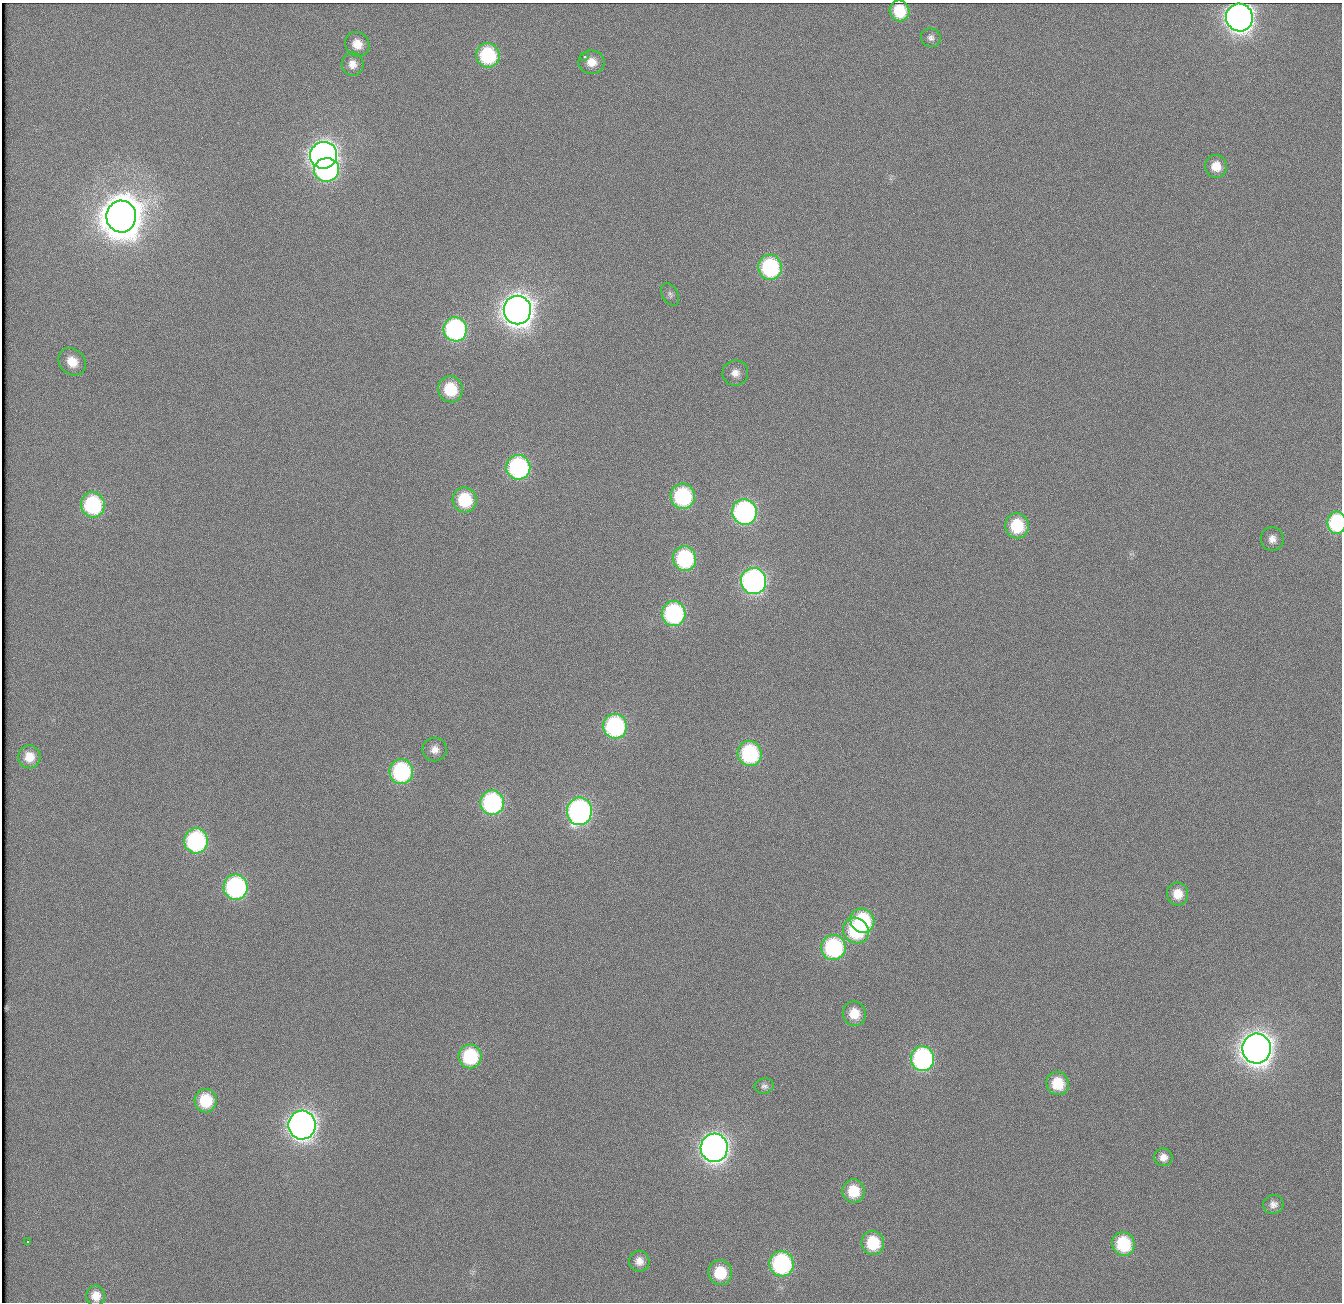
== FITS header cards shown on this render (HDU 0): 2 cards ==
NAXIS1  =                 1340          /
NAXIS2  =                 1300          /

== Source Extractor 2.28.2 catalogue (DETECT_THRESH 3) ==
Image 1340 x 1300 px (HDU 0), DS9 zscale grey, 1 PNG px = 1 image px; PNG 1344 x 1304 px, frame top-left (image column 1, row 1300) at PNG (2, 3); each listed source drawn as its Kron ellipse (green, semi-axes under 4 px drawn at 4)
Background 108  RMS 2.5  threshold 7.47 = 3 sigma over >= 5 px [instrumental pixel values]
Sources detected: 62; all 62 listed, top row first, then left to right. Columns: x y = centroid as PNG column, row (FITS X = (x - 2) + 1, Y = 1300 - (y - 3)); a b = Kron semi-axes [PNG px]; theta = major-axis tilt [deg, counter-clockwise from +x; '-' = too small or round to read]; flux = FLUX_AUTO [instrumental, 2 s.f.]
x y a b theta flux
900 11 10 9 - 7300
1239 17 14 13 - 180000
931 38 10 9 - 840
357 44 13 11 -46 2900
488 55 12 11 - 17000
585 57 3 3 - 550
591 62 13 11 -7 2500
352 64 11 11 - 1700
323 155 14 13 - 180000
1216 166 11 11 - 3100
327 170 12 12 - 36000
121 216 16 15 - 710000
770 267 12 12 - 23000
670 294 12 7 -60 730
517 310 14 13 - 290000
455 329 12 11 - 38000
72 362 15 12 -45 3300
735 373 13 12 - 1800
450 389 13 12 - 8100
518 467 12 12 - 34000
683 496 13 12 - 23000
465 500 13 12 - 11000
93 505 13 12 - 21000
744 512 13 12 - 51000
1337 523 11 9 -89 19000
1017 526 13 12 - 9000
1272 539 12 11 - 1400
685 559 12 11 - 21000
754 581 13 12 - 73000
674 613 12 12 - 31000
615 726 12 12 - 32000
435 750 12 12 - 1600
750 753 13 12 - 21000
29 757 11 11 - 3000
401 772 12 12 - 24000
492 803 12 12 - 32000
579 811 14 12 80 63000
196 841 12 12 - 30000
236 887 12 12 - 37000
1178 894 11 10 - 3000
862 921 12 11 - 17000
856 930 13 12 - 14000
833 947 12 12 - 25000
854 1014 12 11 - 3700
1257 1049 15 14 - 300000
470 1056 12 11 - 13000
923 1059 12 11 - 38000
1058 1083 12 11 - 5400
764 1086 10 7 10 660
206 1101 11 11 - 7500
302 1125 14 13 - 180000
714 1148 14 13 - 180000
1163 1157 9 9 - 1300
853 1191 12 11 - 5600
1273 1204 10 9 - 1000
27 1242 3 2 - 460
873 1243 12 11 - 7600
1123 1244 12 11 - 11000
639 1261 10 10 - 1400
781 1264 13 12 - 30000
720 1273 12 12 - 6700
96 1296 10 9 - 2100
At the frame edge (FLAGS 8, measured only in part): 1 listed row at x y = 1337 523